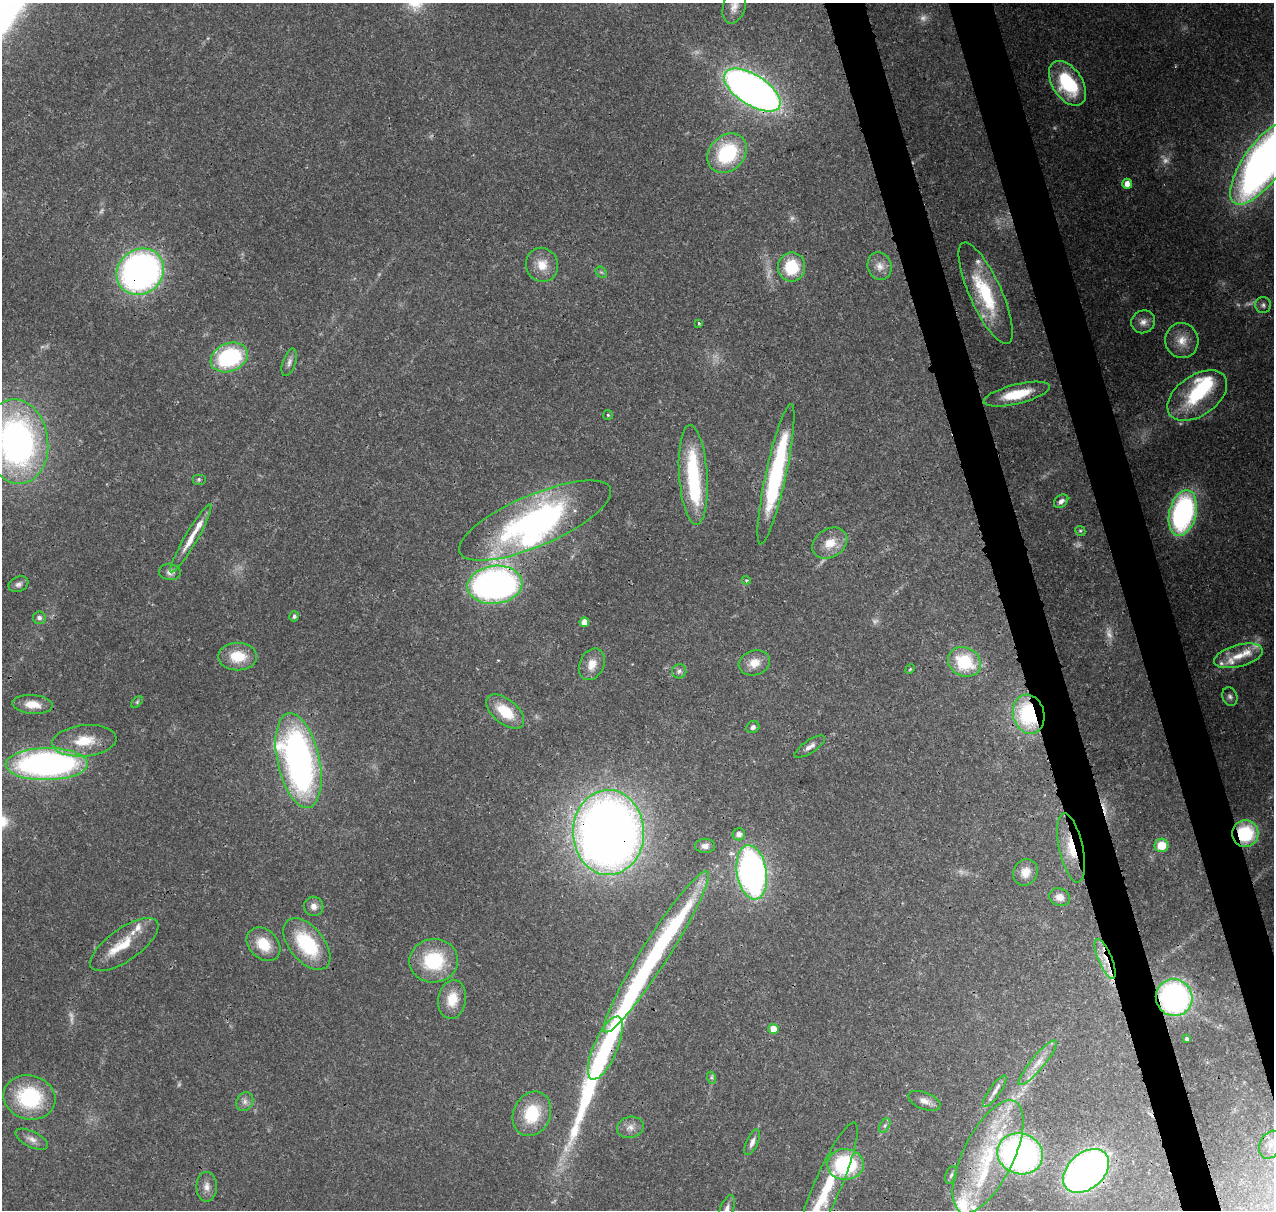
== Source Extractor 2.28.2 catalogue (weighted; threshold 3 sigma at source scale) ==
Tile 6 of 4 x 4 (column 2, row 2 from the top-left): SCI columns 1391-2662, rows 2543-3750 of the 5318 x 5038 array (HDU 1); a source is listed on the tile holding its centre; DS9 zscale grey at full resolution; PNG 1276 x 1212 px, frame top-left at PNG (2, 3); each listed source drawn as its Kron ellipse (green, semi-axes under 4 px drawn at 4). Shown black and unused: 6% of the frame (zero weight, under 3 of 4 exposures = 8% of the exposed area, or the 3 px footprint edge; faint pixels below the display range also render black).
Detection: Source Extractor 2.28.2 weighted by HDU 2 'WHT'; one run over the whole footprint, this tile lists its part. Background 0.067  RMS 0.003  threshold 0.0137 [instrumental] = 3 sigma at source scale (4.5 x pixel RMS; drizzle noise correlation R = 1.50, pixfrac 1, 0.0396/0.0396 arcsec/px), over >= 5 px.
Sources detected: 134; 14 too faint to see at this stretch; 5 inside a brighter object's white glare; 1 cosmic-ray / hot-pixel residue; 1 long thin detection or spike segment (spike, bleed or trail) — neither listed nor drawn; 17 inside a brighter listed object's ellipse — not listed separately; the other 96 listed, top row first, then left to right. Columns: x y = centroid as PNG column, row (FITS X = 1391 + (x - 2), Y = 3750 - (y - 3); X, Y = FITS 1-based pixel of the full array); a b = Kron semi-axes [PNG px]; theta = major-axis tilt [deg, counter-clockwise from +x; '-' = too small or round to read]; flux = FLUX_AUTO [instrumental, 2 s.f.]
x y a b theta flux
734 6 18 11 74 3.1
1067 83 25 15 -56 25
752 90 32 15 -33 220
727 153 22 17 45 25
1263 163 49 19 54 250
1127 184 5 5 - 2.7
542 265 17 16 - 5.1
879 266 14 12 -72 3
792 267 14 13 - 13
140 272 25 22 39 130
601 272 6 5 - 0.57
986 293 55 16 -66 22
1263 305 8 8 - 1
1143 322 12 11 - 2.4
699 323 3 3 - 0.33
1182 340 17 16 - 5.2
229 357 19 14 22 33
289 362 14 6 71 1.5
1017 394 34 9 14 13
1197 396 33 20 35 22
608 415 5 4 - 0.4
16 442 42 31 -82 110
776 474 72 10 78 48
693 475 50 14 -86 30
199 479 7 5 0 0.56
1061 501 8 6 39 1.4
1183 513 23 13 76 71
535 520 82 25 23 84
1080 531 5 4 - 0.43
191 538 39 6 60 5.4
830 543 18 14 32 6
170 572 11 8 -7 1.6
746 580 4 3 - 0.37
18 584 10 7 23 1.3
495 585 27 19 7 130
294 616 5 5 - 0.88
39 618 6 6 - 1.2
584 622 5 4 - 3.2
238 656 19 14 -1 9
1238 656 25 11 15 5.8
964 662 17 14 -28 17
754 663 16 12 17 4.2
592 664 16 12 64 4.1
910 669 5 4 - 0.32
679 671 7 7 - 0.91
1230 697 9 7 -69 1.1
137 702 7 4 46 0.53
33 704 20 9 -4 4.7
505 712 22 12 -39 9.8
1029 714 20 15 -74 31
753 727 7 6 - 1.2
84 741 32 15 5 10
810 747 17 6 33 2
299 760 48 21 -77 130
47 764 41 16 1 110
608 832 43 35 -89 360
739 834 6 6 - 1.8
1245 834 13 13 - 16
1161 845 7 6 - 5.6
705 846 10 7 0 1.7
1071 848 35 12 -78 9.5
752 872 27 15 -81 130
1025 872 14 12 57 3.8
1059 897 10 8 -21 2.8
314 906 10 9 - 2.2
263 944 19 14 -44 8.4
307 944 30 17 -50 23
124 945 40 16 35 9
656 952 95 13 57 51
1105 959 21 7 -67 4.8
434 961 24 22 4 19
1174 998 19 18 - 69
452 999 19 13 80 7
773 1029 5 5 - 3.8
1187 1039 3 3 - 0.58
605 1048 34 12 67 25
1038 1063 28 6 50 4
712 1078 6 4 -71 0.52
995 1091 19 5 55 1.8
29 1097 26 22 -14 26
924 1101 17 8 -21 2.5
245 1102 10 8 60 1.5
532 1114 23 18 66 14
885 1125 8 4 59 0.77
630 1127 13 10 14 2.4
32 1139 18 8 -26 2.2
752 1142 14 5 66 1.6
1271 1145 15 10 63 3.1
1020 1154 23 20 -18 110
988 1157 62 25 64 34
845 1164 18 15 0 28
1086 1171 26 18 41 160
951 1175 9 5 73 0.84
207 1187 15 10 90 2.5
827 1187 71 13 67 21
727 1209 15 6 67 2
Overlapping masked pixels (flux is a lower limit): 14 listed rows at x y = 752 90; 140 272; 495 585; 1029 714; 608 832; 1245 834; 1071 848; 752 872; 656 952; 1105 959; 1174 998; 605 1048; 1086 1171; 827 1187
Isophote crosses this tile's border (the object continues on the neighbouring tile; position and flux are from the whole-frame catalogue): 6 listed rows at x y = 734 6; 1263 163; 16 442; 1271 1145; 827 1187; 727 1209